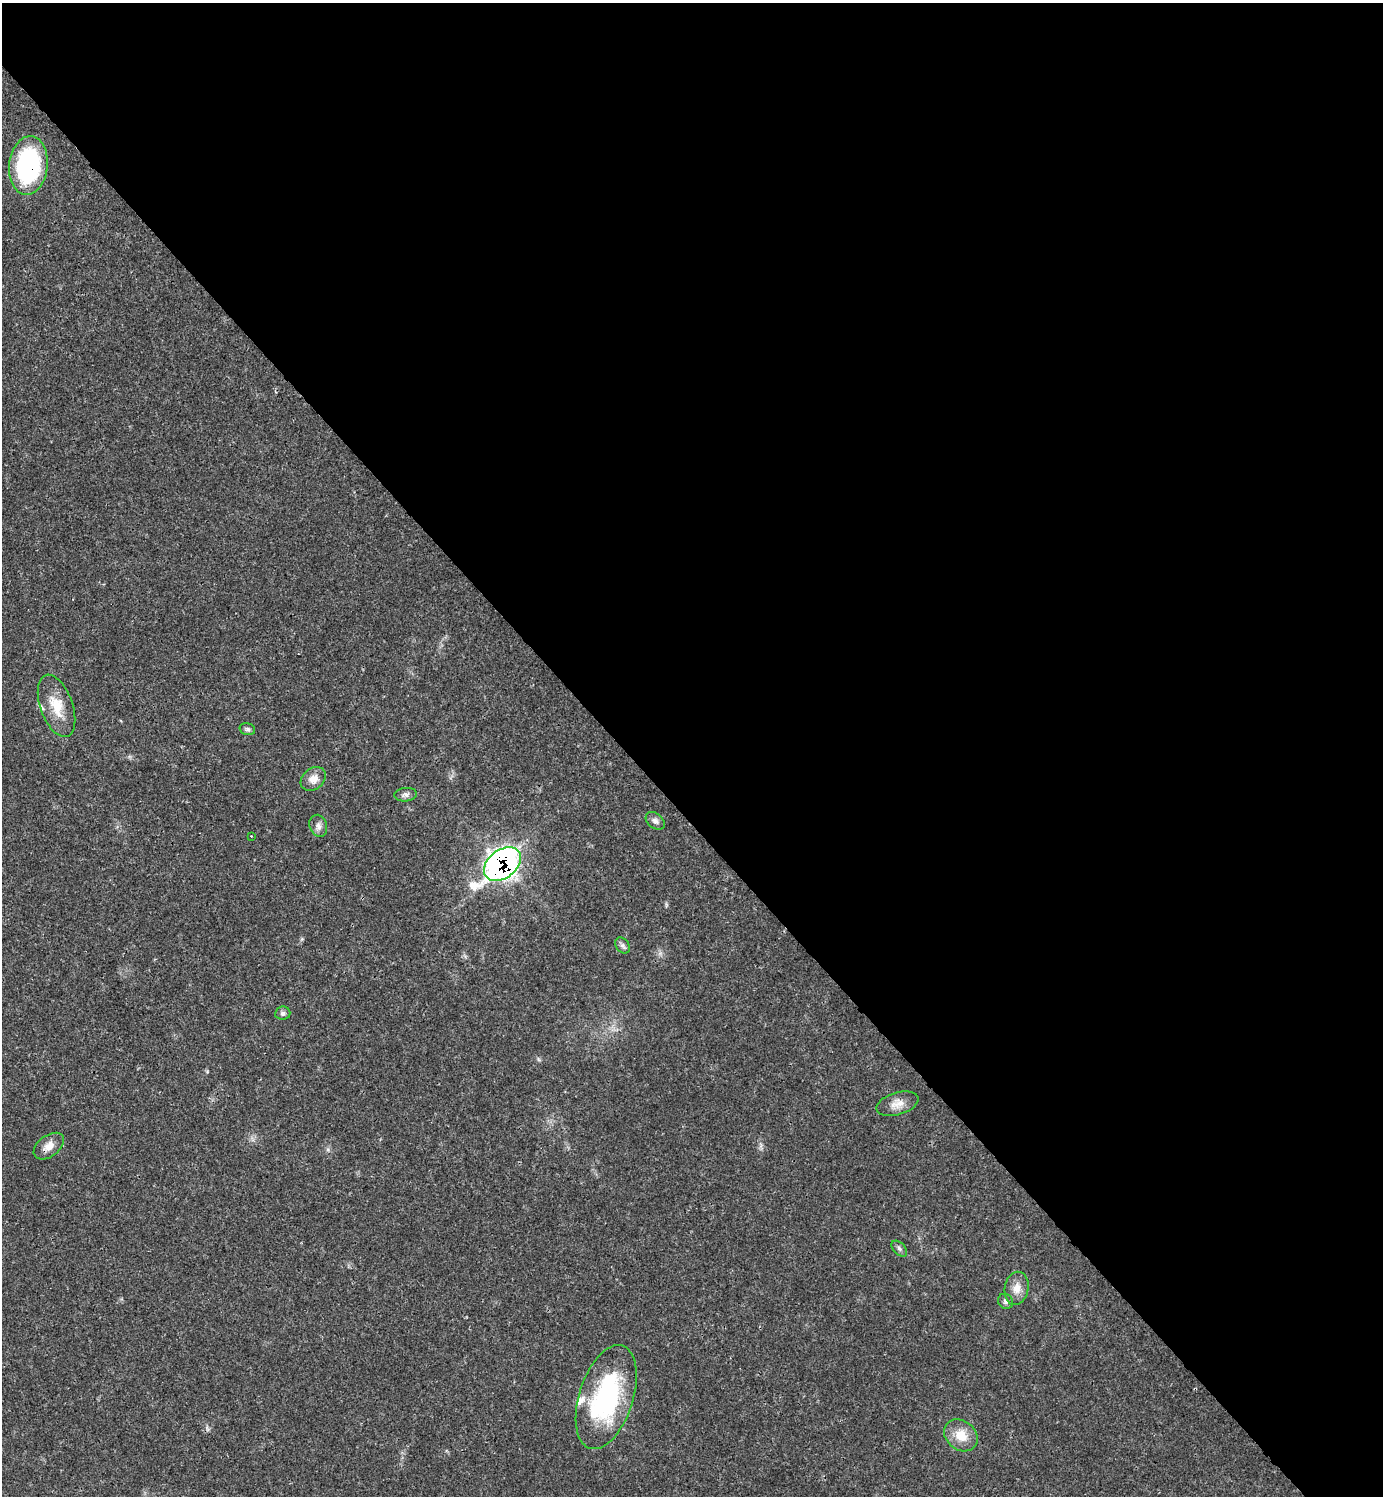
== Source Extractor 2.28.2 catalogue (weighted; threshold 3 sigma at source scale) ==
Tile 8 of 4 x 4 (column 4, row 2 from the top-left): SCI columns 4446-5826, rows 2993-4486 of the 5984 x 5985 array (HDU 1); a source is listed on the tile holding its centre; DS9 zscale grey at full resolution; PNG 1385 x 1498 px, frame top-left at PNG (2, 3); each listed source drawn as its Kron ellipse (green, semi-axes under 4 px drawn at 4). Shown black and unused: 55% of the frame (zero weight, under 3 of 4 exposures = <1% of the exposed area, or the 3 px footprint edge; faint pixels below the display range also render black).
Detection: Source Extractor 2.28.2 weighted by HDU 2 'WHT'; one run over the whole footprint, this tile lists its part. Background 0.02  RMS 0.0022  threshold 0.01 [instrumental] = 3 sigma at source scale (4.5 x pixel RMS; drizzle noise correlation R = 1.50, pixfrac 1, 0.05/0.05 arcsec/px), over >= 5 px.
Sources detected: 20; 2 inside a brighter listed object's ellipse — not listed separately; the other 18 listed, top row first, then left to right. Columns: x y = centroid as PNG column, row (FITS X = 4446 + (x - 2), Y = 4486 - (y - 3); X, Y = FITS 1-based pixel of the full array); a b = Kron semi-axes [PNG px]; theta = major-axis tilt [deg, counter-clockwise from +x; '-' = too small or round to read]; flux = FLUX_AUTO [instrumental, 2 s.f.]
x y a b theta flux
28 165 29 19 84 32
57 706 32 16 -70 5.7
247 729 8 6 -14 0.53
313 779 14 10 40 2.1
406 795 11 6 6 0.78
655 821 11 7 -39 0.92
318 826 11 8 -69 1.1
251 836 2 2 - 0.13
502 864 21 14 38 110
622 945 9 6 -55 0.65
283 1013 7 6 - 0.67
897 1104 21 11 16 2.5
49 1146 17 10 37 2.2
899 1249 9 5 -46 0.61
1017 1288 17 12 79 2.4
1005 1301 8 7 - 0.62
606 1397 54 27 72 33
961 1435 18 14 -39 4.1
Overlapping masked pixels (flux is a lower limit): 2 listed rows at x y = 28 165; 502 864